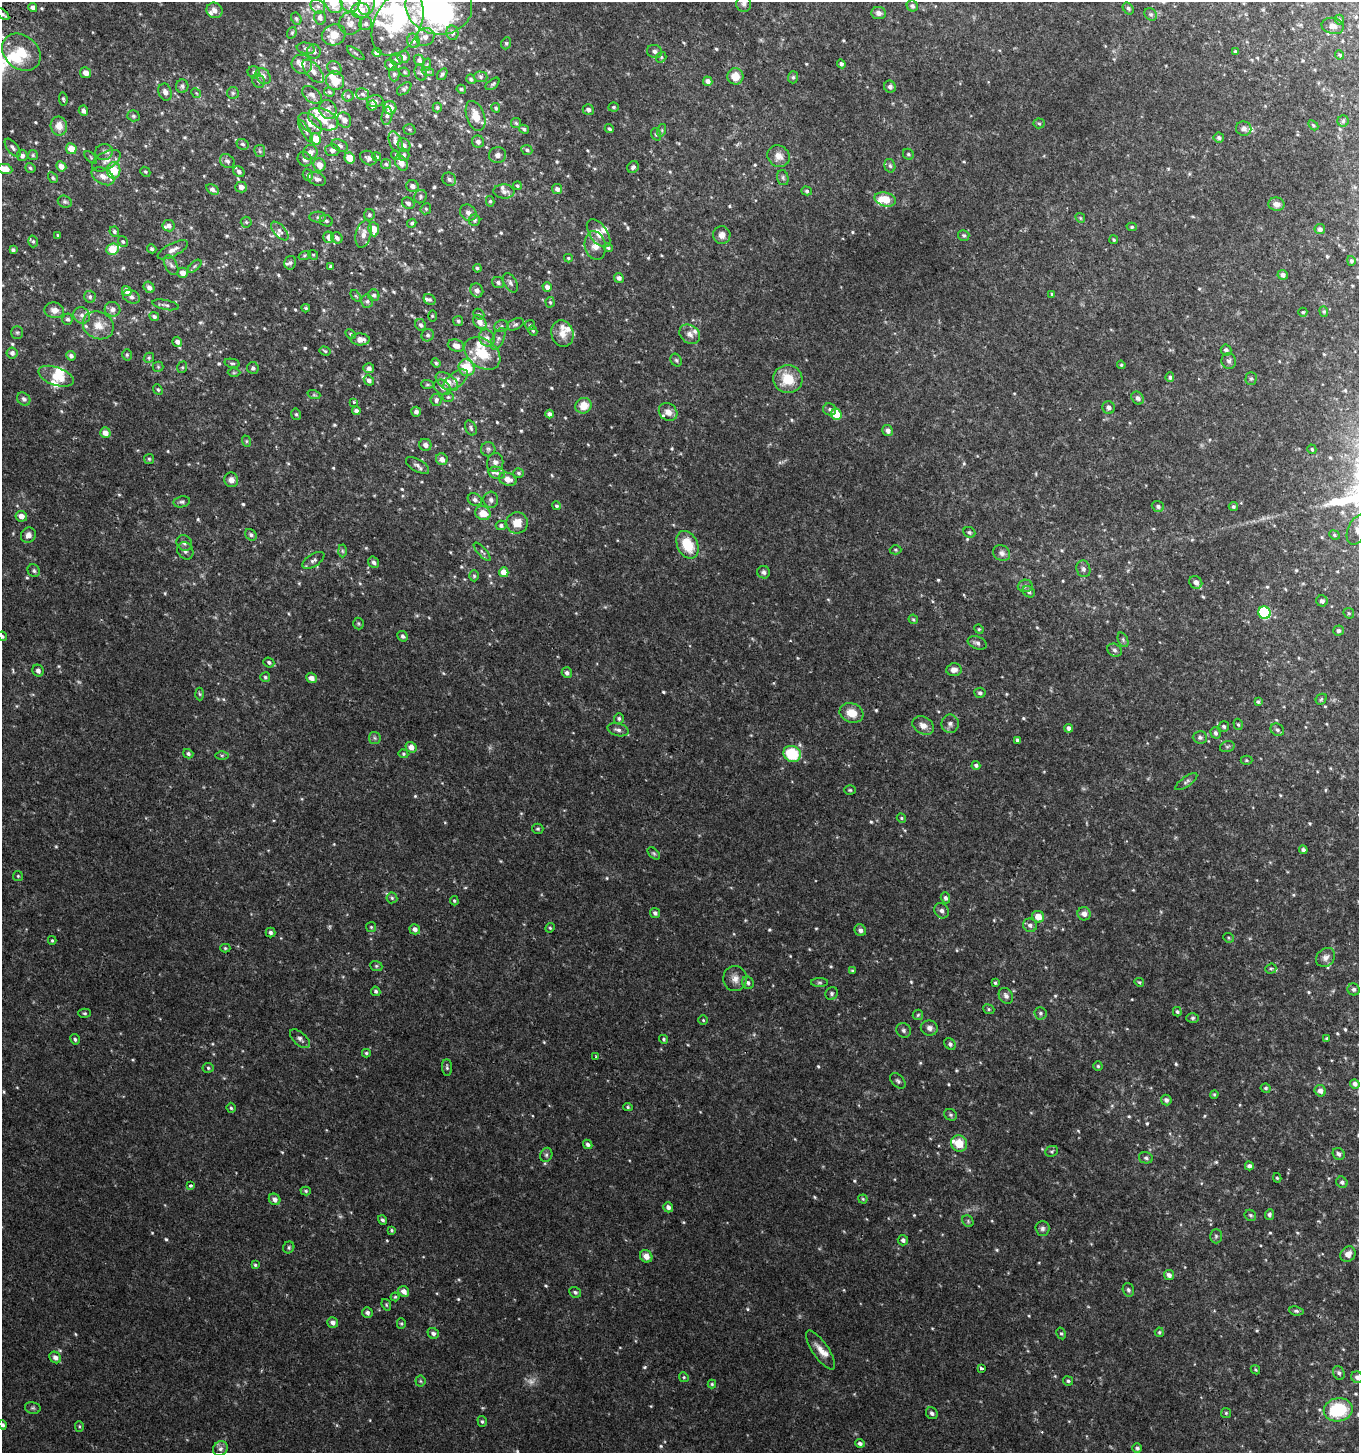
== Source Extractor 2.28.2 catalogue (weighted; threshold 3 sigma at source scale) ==
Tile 11 of 4 x 4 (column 3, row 3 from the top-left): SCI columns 3036-4392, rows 1512-2962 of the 6001 x 5912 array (HDU 1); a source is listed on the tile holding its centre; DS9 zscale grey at full resolution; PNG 1361 x 1455 px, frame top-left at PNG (2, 2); each listed source drawn as its Kron ellipse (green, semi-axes under 4 px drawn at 4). Shown black and unused: <1% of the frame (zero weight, under 2 of 3 exposures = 3% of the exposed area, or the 3 px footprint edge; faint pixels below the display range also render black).
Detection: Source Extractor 2.28.2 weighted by HDU 2 'WHT'; one run over the whole footprint, this tile lists its part. Background 0.0457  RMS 0.0076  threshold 0.034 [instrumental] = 3 sigma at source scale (4.5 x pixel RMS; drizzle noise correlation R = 1.50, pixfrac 1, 0.0396/0.0396 arcsec/px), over >= 5 px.
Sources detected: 752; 3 too faint to see at this stretch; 7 inside a brighter object's white glare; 1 cosmic-ray / hot-pixel residue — neither listed nor drawn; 49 inside a brighter listed object's ellipse — not listed separately; of the other 692, all 500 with FLUX_AUTO >= 0.869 (the completeness limit of this list) listed and drawn (192 fainter detections not listed), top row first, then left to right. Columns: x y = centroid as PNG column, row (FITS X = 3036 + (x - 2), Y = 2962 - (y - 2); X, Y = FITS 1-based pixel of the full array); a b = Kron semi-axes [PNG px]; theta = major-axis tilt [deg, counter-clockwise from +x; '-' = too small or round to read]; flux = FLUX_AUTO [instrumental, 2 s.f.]
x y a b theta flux
333 2 11 8 -60 17
350 2 11 9 -64 5.7
367 4 11 8 69 4.8
744 4 8 7 - 2.4
318 6 8 6 -43 2.8
439 6 33 28 -8 180
912 6 6 5 - 2.2
33 7 4 4 - 2.5
1128 8 6 5 - 1.4
215 10 8 7 - 4.4
360 10 9 7 5 11
879 13 7 6 - 3.1
3 14 7 4 -41 1.3
1151 14 7 5 -44 1.4
296 18 6 5 - 1.2
320 18 7 6 - 3
1339 20 5 4 - 0.95
350 23 11 11 - 4.6
398 23 35 23 63 42
366 24 6 6 - 2.1
1333 26 11 8 -14 3.7
292 33 6 4 70 0.96
452 33 7 6 - 2.3
334 35 12 10 21 9.2
425 37 9 8 - 3.5
413 41 7 6 - 2.4
506 43 6 4 69 1.1
306 48 9 5 -9 1.8
654 51 7 6 - 2.3
1235 51 4 3 - 0.96
21 52 21 16 -40 18
314 52 7 7 - 1.9
377 52 5 4 - 2.3
356 53 10 2 -36 0.92
1340 55 5 4 - 1.1
404 57 6 6 - 3.3
661 57 5 4 - 0.99
397 59 6 5 - 1.4
419 60 5 5 - 2.3
302 64 10 9 - 4.6
841 64 4 4 - 1.9
391 65 6 5 - 2
426 65 6 4 70 0.96
334 68 7 6 - 2.1
313 71 14 7 -49 4.4
254 72 6 6 - 1.8
405 72 5 4 - 0.88
421 72 8 6 -74 1.8
428 72 6 4 -18 1.1
86 73 5 5 - 4.7
394 74 7 5 -89 1.4
442 74 6 4 55 1.5
263 76 9 6 -52 4.1
735 76 8 8 - 8.8
481 77 7 5 -2 1.2
793 77 6 5 - 1.3
471 79 5 4 - 1.3
258 81 7 6 - 2.1
335 81 9 9 - 9.4
708 81 5 4 - 3.6
493 84 8 4 37 1.2
182 86 6 6 - 2
890 87 6 5 - 2.6
404 89 8 5 40 1.5
461 89 5 4 - 1.2
165 92 9 6 -71 3.1
329 92 5 4 - 1.1
196 93 5 4 - 0.89
233 93 6 6 - 1.5
362 94 6 5 - 1.9
312 95 11 7 -37 3.2
348 96 5 5 - 1.3
63 99 7 4 -83 1
375 101 8 6 1 2.6
372 106 5 4 - 2.6
437 107 5 4 - 1.5
614 107 5 4 - 1.2
390 108 7 6 - 8.2
496 108 5 4 - 1.2
328 110 10 8 -65 5.2
588 110 5 5 - 2.4
83 111 5 4 - 2.8
133 116 6 5 - 1.3
387 116 9 5 82 2.4
475 116 16 9 -70 11
323 119 16 9 -26 13
344 120 8 6 -61 3.6
1343 121 6 5 - 1.2
310 123 13 8 -37 6
516 123 5 5 - 1.1
1039 123 5 5 - 1.1
1313 125 6 3 -46 0.9
59 126 9 8 - 6.6
409 129 6 5 - 1.2
524 129 5 4 - 1.5
609 129 5 4 - 1.2
1244 129 8 7 - 3.3
662 130 6 4 72 1.1
306 131 13 4 -59 1.7
656 134 6 5 - 1
1219 138 5 5 - 1.8
316 139 6 5 - 12
396 142 11 6 -69 4.2
478 142 6 6 - 2.7
243 144 6 5 - 1.4
404 145 7 6 - 2.9
340 146 9 5 -24 2.3
13 148 11 5 -50 2.5
71 149 5 5 - 8.8
332 150 7 6 - 2.8
527 150 5 5 - 1.4
260 151 6 5 - 1.2
104 152 9 8 - 2.5
310 152 8 7 - 4
908 154 6 5 - 1.2
22 155 6 5 - 2.6
33 155 5 5 - 1
396 155 5 4 - 0.9
404 155 6 5 - 1.4
498 155 8 7 - 3
779 156 11 10 - 5.9
91 157 8 3 -46 0.87
377 157 4 4 - 1
350 158 5 5 - 12
368 158 9 6 -30 2.4
305 159 8 6 -48 3
106 161 15 8 30 5.5
227 161 8 6 -38 2.2
401 163 8 5 -59 5.9
386 164 5 5 - 1.3
319 165 7 6 - 6.4
61 166 5 5 - 4.8
890 166 7 5 -73 1.6
633 167 6 5 - 1.9
30 168 5 4 - 1.2
5 169 7 5 -12 8.8
114 170 8 7 - 18
145 172 5 4 - 0.98
239 172 6 5 - 1.9
308 175 6 5 - 1.9
103 176 12 7 -29 5
53 178 6 4 -58 1.1
783 178 8 5 -75 1.6
317 179 9 6 -23 3
449 179 7 6 - 2.4
412 186 6 5 - 3.1
517 186 4 4 - 1.1
241 187 6 5 - 3.3
212 189 7 4 -30 2.5
557 189 5 5 - 2.7
504 191 10 7 -4 3.4
807 191 5 4 - 1.1
420 197 7 6 - 1.6
885 199 11 7 -14 13
490 201 5 4 - 1.1
65 202 7 6 - 1.5
408 203 6 5 - 2
1276 204 8 6 -13 4.5
426 209 6 5 - 1.2
468 213 9 7 -43 3.3
369 215 5 5 - 1.5
318 217 8 5 2 1.6
1080 218 5 4 - 0.89
475 220 6 5 - 1.4
326 221 7 5 -22 1.6
246 222 5 5 - 1.2
412 223 5 4 - 1.2
169 226 6 5 - 2.8
1132 227 5 4 - 1
374 229 7 5 -83 9.5
1320 229 5 5 - 2.7
280 231 11 6 -48 2.9
114 232 5 4 - 1.5
599 233 16 8 -54 7.6
363 234 14 7 77 4.9
722 235 9 8 - 4.8
964 235 6 5 - 1.2
58 236 3 3 - 0.94
329 237 6 5 - 4.7
337 238 6 5 - 2.3
1114 240 4 4 - 1
33 241 6 4 -75 1.1
123 242 6 4 -55 0.99
595 245 14 10 -79 6.7
608 248 5 4 - 1.2
113 249 6 5 - 21
152 249 5 4 - 1.3
13 250 4 3 - 1.7
173 250 17 6 27 4.1
305 255 6 4 18 1
313 255 5 4 - 0.96
568 258 4 3 - 0.95
1351 261 5 4 - 1.6
290 263 7 6 - 1.4
171 265 10 6 -62 2.2
195 266 8 4 42 1.1
331 266 4 3 - 1.9
477 268 4 3 - 1.2
182 273 5 5 - 4.1
1283 275 5 5 - 3
619 278 5 4 - 2.5
498 283 6 5 - 1.9
510 283 11 6 -61 2.2
149 287 6 5 - 3
547 287 5 4 - 3.9
477 290 7 6 - 3.6
127 291 5 4 - 5.2
1052 294 4 4 - 0.93
374 295 6 5 - 1.8
356 296 7 3 -53 0.87
90 297 6 6 - 1.8
131 297 9 6 -25 2.2
430 299 6 5 - 1.4
367 301 7 6 - 1.6
550 302 5 4 - 1
166 305 14 4 -11 2.1
306 308 4 3 - 0.9
112 309 8 7 - 3.3
54 310 10 8 -10 5
1324 311 5 4 - 0.94
1303 312 4 4 - 1.1
479 314 6 4 -43 1
82 315 8 8 - 3.4
154 316 5 4 - 1.8
432 316 5 3 - 0.91
67 319 5 5 - 1.6
458 321 5 5 - 1.1
480 322 8 6 -48 5
515 324 9 5 25 1.7
98 325 16 13 -28 9.6
420 325 6 5 - 2.1
530 325 5 5 - 1
501 326 7 6 - 1.7
533 331 5 4 - 0.88
17 332 6 5 - 1.3
562 333 13 11 -75 7.1
350 334 6 4 -29 1.2
690 334 11 9 -37 4.1
428 335 6 6 - 1.7
487 338 9 7 -56 3.5
360 339 9 6 -2 5.1
498 339 12 5 65 2.2
177 342 5 4 - 2.9
456 346 8 6 -17 4.7
1226 350 5 5 - 2.1
325 351 6 4 -19 1.1
12 353 5 5 - 2.3
482 353 20 14 -37 20
127 355 6 5 - 1.1
71 356 5 4 - 2.4
149 358 5 4 - 1.1
676 360 7 5 -62 1.3
1229 361 8 7 - 2.1
232 363 8 4 -12 1.2
436 363 5 3 - 1.2
1121 365 4 4 - 0.88
158 367 5 5 - 0.89
182 367 6 4 69 0.94
253 368 6 6 - 1.6
369 368 5 5 - 2.9
466 368 8 7 - 19
234 373 6 4 0 0.91
56 376 18 9 -20 12
1170 377 5 4 - 1.6
788 379 15 14 - 18
1251 379 6 5 - 1.3
369 380 5 4 - 2.8
456 380 14 7 37 4.4
447 382 13 7 -36 7.2
427 384 6 4 -5 1
442 387 9 7 -39 3.1
158 389 6 4 -50 1.1
314 395 6 4 -18 0.97
448 397 5 4 - 0.96
1138 398 7 5 -47 2.2
24 399 7 6 - 2.2
436 400 6 5 - 2.3
354 402 3 3 - 1
584 406 8 8 - 9.7
1109 408 6 6 - 2.3
830 409 6 6 - 1.7
356 411 4 3 - 2.4
416 412 5 5 - 2.5
668 412 10 8 -39 4.9
296 414 6 4 -75 1.1
549 414 4 4 - 2.7
836 414 6 5 - 17
471 428 8 5 -65 1.5
888 431 6 5 - 3.1
105 433 5 5 - 5.1
246 441 6 4 -72 0.88
425 445 6 6 - 3.6
488 449 7 7 - 1.9
1312 449 5 4 - 0.98
149 459 5 5 - 0.94
442 459 6 5 - 4.1
495 462 9 8 - 3.1
417 465 13 6 -29 2.8
497 473 8 6 -13 2.2
519 473 5 5 - 1.5
508 479 9 6 -19 5.3
231 480 7 7 - 4.4
475 500 7 6 - 2.4
491 500 8 7 - 2.5
182 502 8 5 11 1.6
556 506 4 4 - 1
1158 506 6 5 - 2
1233 507 4 4 - 1.3
483 513 8 6 -23 8.8
21 516 6 5 - 4.9
517 523 10 10 - 8.3
501 525 5 5 - 1.5
1358 529 16 9 63 5.7
969 532 6 5 - 1.4
28 535 8 7 - 3.5
251 535 6 5 - 1.7
1334 535 5 4 - 1
184 543 8 7 - 2.6
687 545 14 10 -63 20
896 550 6 4 -2 0.98
185 551 9 7 -56 2.5
342 551 6 4 -88 1.2
482 552 12 4 -49 1.6
1002 553 9 7 -31 2.7
313 560 12 6 33 2.7
374 562 6 5 - 2.1
1083 569 8 7 - 2.2
34 571 6 6 - 1.5
504 572 5 4 - 8.3
764 572 6 6 - 2.1
474 576 5 4 - 1
1196 582 7 6 - 4
1025 586 7 6 - 1.7
1029 592 6 5 - 1.8
1322 601 6 5 - 2.7
1264 613 6 6 - 63
1349 613 6 5 - 1
913 619 5 4 - 1
358 624 6 5 - 0.97
979 629 5 4 - 0.89
1338 631 5 5 - 1.5
2 636 5 4 - 1.2
403 636 5 5 - 1.9
1123 640 7 5 -66 1.2
977 643 10 6 -21 2.3
1114 650 7 6 - 1.8
269 662 5 5 - 1.8
954 670 8 6 4 3.7
38 671 6 5 - 2.6
567 673 5 5 - 2.3
265 677 5 5 - 1
311 678 6 5 - 4.1
980 693 5 5 - 1.9
200 694 6 4 -87 0.94
1321 699 6 5 - 1.1
1258 702 4 4 - 1.3
851 713 12 9 -19 9.6
619 718 5 5 - 1.3
950 724 9 8 - 2.9
1238 724 6 4 -72 1.1
923 725 11 8 -29 5.1
1224 726 5 5 - 1.7
1069 728 4 4 - 2.3
618 730 11 6 -15 2.8
1277 730 7 6 - 1.9
1215 733 6 5 - 1.8
1200 737 7 6 - 1.7
375 738 6 5 - 1.3
1017 740 4 3 - 1.7
411 747 5 5 - 5
1227 747 7 5 16 1.3
188 754 5 4 - 1.6
403 754 5 4 - 0.89
792 754 9 8 - 31
222 755 6 4 0 1
1246 760 6 4 0 1.1
976 765 4 4 - 1.7
1186 782 13 5 35 1.9
850 790 6 4 -2 0.98
901 818 5 4 - 0.94
538 829 5 5 - 1
1303 850 4 4 - 2
654 853 7 4 -44 1.1
18 876 5 5 - 0.91
392 898 5 5 - 1.2
945 898 5 4 - 1.7
454 901 5 3 - 0.92
942 911 8 7 - 2.6
655 913 5 5 - 1.8
1084 914 7 6 - 3.7
1038 917 6 5 - 7.2
1030 925 7 6 - 2.6
371 927 5 5 - 0.92
550 928 5 4 - 0.88
415 929 5 5 - 3.2
860 930 6 5 - 2.3
270 933 5 4 - 1.8
1228 938 5 4 - 0.98
52 940 4 3 - 0.9
225 948 5 4 - 0.92
1326 957 10 8 42 3.6
376 966 6 5 - 1.1
1271 969 6 5 - 1.1
853 971 4 4 - 1
735 978 12 12 - 5.2
1139 982 5 4 - 1
748 983 6 5 - 1.8
819 983 8 4 0 1.5
995 983 3 3 - 1
1354 989 6 5 - 1.6
376 991 5 4 - 1.3
832 993 6 6 - 1.5
1006 996 8 6 -56 2.7
989 1009 6 4 -23 1.1
1177 1012 5 4 - 1.1
85 1013 6 4 -2 1.1
1040 1013 6 6 - 1.8
918 1015 5 5 - 1.1
1193 1018 6 5 - 1.1
703 1020 5 5 - 0.88
929 1028 8 7 - 2.9
904 1030 8 7 - 1.9
75 1039 5 4 - 1.3
300 1039 12 6 -42 2.5
664 1039 5 4 - 1
1327 1039 4 3 - 1.1
950 1044 6 5 - 1.9
366 1053 4 3 - 1
596 1056 3 3 - 1.5
1098 1066 4 4 - 1
208 1068 5 5 - 1.2
447 1068 8 5 -84 1.4
898 1081 9 6 -45 1.7
1355 1084 5 4 - 2.5
1266 1088 5 4 - 1.2
1320 1091 6 5 - 3.9
1214 1094 4 3 - 0.91
1166 1100 5 5 - 2.5
628 1107 5 4 - 0.99
231 1108 5 4 - 1
951 1115 7 5 -32 1.5
959 1143 8 8 - 12
588 1144 5 4 - 1.8
1052 1151 6 5 - 1.2
1339 1154 6 5 - 2.4
546 1155 7 6 - 1.5
1146 1158 7 5 -13 1.6
1249 1166 4 4 - 2.3
1277 1178 5 4 - 0.99
1342 1182 6 5 - 2.2
191 1186 4 3 - 1.6
306 1191 5 4 - 0.95
274 1199 6 5 - 3.7
863 1199 4 4 - 0.87
668 1207 5 5 - 2.6
1250 1215 6 5 - 1.3
1269 1215 5 4 - 1.5
382 1220 5 4 - 1.4
968 1221 6 5 - 1.1
1042 1228 7 7 - 2.1
392 1230 4 3 - 0.94
1216 1236 7 6 - 1.5
903 1240 5 5 - 2.1
289 1247 6 5 - 1.2
1348 1254 8 7 - 4.7
646 1256 7 6 - 4.6
255 1265 4 4 - 0.97
1169 1275 5 5 - 3
1128 1290 7 5 -71 1.5
404 1291 6 5 - 4.2
575 1292 6 5 - 1.8
395 1297 4 4 - 0.93
386 1305 6 4 -70 0.9
1296 1311 7 4 -8 1.6
367 1313 5 5 - 2.2
333 1322 6 5 - 2.9
401 1324 5 4 - 0.96
1159 1332 5 4 - 1.1
433 1333 6 5 - 2.2
1061 1333 6 4 -61 1.1
821 1350 23 8 -56 6.7
55 1357 6 5 - 3.1
981 1368 4 3 - 2.7
1255 1370 5 4 - 0.89
1339 1373 7 5 -63 2
684 1377 5 4 - 0.94
1357 1377 6 5 - 2.4
420 1381 5 5 - 0.94
1068 1381 5 4 - 1.3
712 1384 4 4 - 0.87
33 1408 8 6 -13 1.5
1338 1410 14 11 11 41
932 1413 6 5 - 1.8
1226 1413 5 5 - 0.9
482 1421 5 4 - 1.1
2 1425 5 4 - 1.6
79 1426 5 4 - 0.91
860 1443 5 4 - 2
1137 1448 5 4 - 1.8
220 1449 8 7 - 2.3
Isophote crosses this tile's border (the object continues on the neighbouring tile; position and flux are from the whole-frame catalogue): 8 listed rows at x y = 333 2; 350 2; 439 6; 5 169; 1358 529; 2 636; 1357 1377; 2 1425